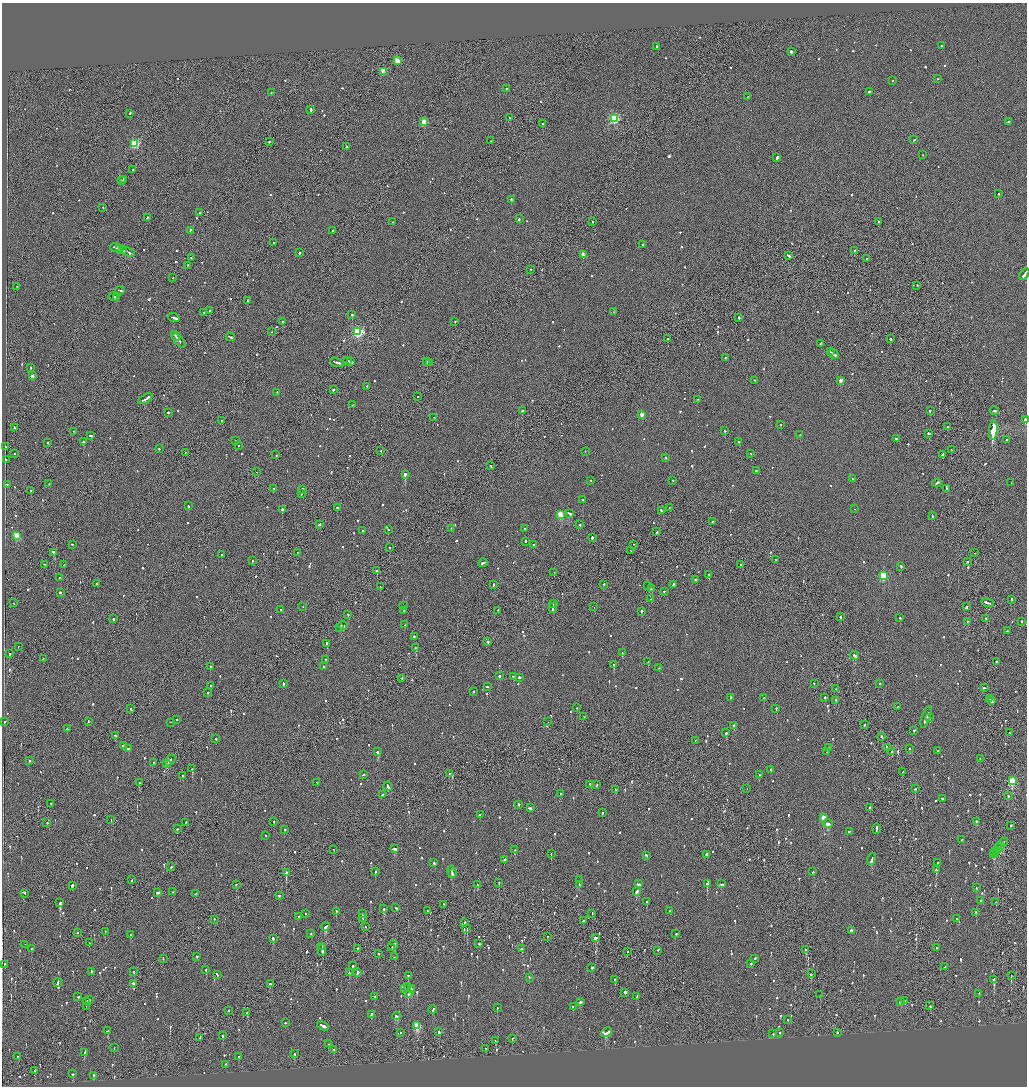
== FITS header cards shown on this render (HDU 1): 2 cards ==
NAXIS1  =                 2050
NAXIS2  =                 2168

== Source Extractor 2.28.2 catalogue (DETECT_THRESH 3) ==
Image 2050 x 2168 px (HDU 1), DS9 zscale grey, zoomed out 1/2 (1 PNG px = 2 x 2 image px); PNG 1029 x 1088 px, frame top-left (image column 2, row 2168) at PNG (2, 3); each listed source drawn as its Kron ellipse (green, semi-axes under 4 px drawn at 4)
Background -0.0973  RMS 0.068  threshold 0.203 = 3 sigma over >= 5 px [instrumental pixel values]
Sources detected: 1150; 39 cannot appear on this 1/2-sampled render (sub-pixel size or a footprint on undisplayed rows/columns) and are neither listed nor drawn; of the other 1111, the 500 brightest by FLUX_AUTO listed and drawn (611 fainter detections omitted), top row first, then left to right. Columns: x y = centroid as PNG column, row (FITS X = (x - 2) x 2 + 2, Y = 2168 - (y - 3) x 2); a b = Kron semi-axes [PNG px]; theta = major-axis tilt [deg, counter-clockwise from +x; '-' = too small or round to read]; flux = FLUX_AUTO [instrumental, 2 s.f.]
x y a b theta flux
941 46 2 2 - 460
657 47 2 2 - 93
791 52 2 2 - 650
397 61 3 3 - 310
384 72 3 3 - 400
938 79 2 2 - 110
892 81 2 2 - 170
506 89 2 2 - 110
870 92 2 2 - 620
271 93 2 2 - 94
748 97 2 2 - 250
310 110 2 2 - 540
130 114 2 2 - 130
510 118 2 2 - 520
614 119 3 3 - 1300
424 122 3 3 - 340
1008 122 2 2 - 220
542 124 2 2 - 110
914 140 2 2 - 130
491 141 3 1 - 150
269 142 2 2 - 120
135 144 3 3 - 1100
346 147 2 2 - 170
923 155 2 1 - 120
777 158 2 2 - 710
133 170 2 2 - 130
124 180 2 2 - 93
121 181 3 2 - 740
999 194 2 2 - 120
511 200 3 2 - 410
103 208 2 1 - 230
200 213 2 2 - 90
147 218 3 2 - 170
519 219 2 2 - 160
392 222 2 2 - 100
592 222 2 2 - 150
879 222 2 2 - 210
190 231 2 2 - 96
332 231 2 2 - 160
273 243 2 1 - 140
643 245 2 2 - 120
116 248 6 2 -20 420
119 249 2 1 - 160
122 250 3 2 - 660
854 251 2 1 - 210
129 253 7 2 -19 750
300 253 2 2 - 170
583 255 3 2 - 200
788 256 4 2 - 370
191 258 2 1 - 170
867 259 2 2 - 90
188 266 2 2 - 130
530 270 2 2 - 360
1024 275 6 2 58 460
173 278 2 1 - 100
917 286 2 1 - 100
17 287 2 1 - 200
120 291 4 2 - 220
113 297 4 2 - 450
116 298 2 2 - 280
248 301 2 2 - 150
209 311 2 2 - 250
614 312 2 1 - 260
203 313 2 2 - 430
352 315 2 2 - 190
174 318 6 2 -18 730
739 318 2 2 - 600
282 322 2 2 - 180
455 322 2 1 - 130
272 332 2 1 - 190
358 332 3 3 - 1700
175 336 5 1 - 380
230 337 5 2 - 260
667 339 2 1 - 99
890 339 2 2 - 200
179 341 8 2 -49 720
821 344 2 2 - 240
831 352 2 1 - 170
834 354 5 2 - 730
725 358 2 2 - 85
348 361 3 2 - 270
351 362 3 2 - 330
427 362 2 1 - 220
430 362 2 2 - 120
337 363 7 2 -16 540
31 368 2 2 - 230
32 376 3 2 - 94
754 381 2 2 - 130
841 381 3 2 - 120
366 387 2 2 - 95
333 390 2 2 - 190
277 393 2 2 - 290
418 397 2 1 - 97
145 399 7 2 28 560
697 400 2 2 - 91
353 405 3 2 - 150
522 411 2 2 - 130
930 411 2 2 - 150
994 411 4 2 - 230
168 413 2 2 - 160
642 415 3 2 - 200
434 418 2 2 - 120
1025 420 2 2 - 300
222 421 2 1 - 84
780 425 2 1 - 220
947 427 2 2 - 110
15 428 2 1 - 220
725 431 3 2 - 220
993 431 10 3 84 150000
74 432 2 1 - 89
929 434 3 2 - 290
800 435 3 2 - 210
91 436 3 2 - 140
896 439 3 2 - 100
1006 440 2 2 - 250
236 441 2 2 - 110
83 442 2 2 - 650
739 442 2 2 - 180
47 443 2 2 - 150
239 446 2 2 - 100
5 447 2 2 - 310
159 449 2 2 - 94
951 450 2 1 - 120
381 451 2 1 - 93
585 452 2 2 - 120
185 453 2 1 - 140
15 454 2 2 - 110
751 454 2 2 - 98
276 455 2 1 - 320
942 455 2 2 - 190
666 458 2 2 - 120
6 460 2 2 - 130
491 466 3 2 - 130
756 471 2 2 - 130
257 472 2 1 - 100
405 475 3 2 - 4000
852 479 2 2 - 120
591 481 2 2 - 110
673 481 2 2 - 110
937 483 5 2 - 270
1011 483 2 1 - 150
49 484 3 2 - 160
7 485 2 2 - 120
273 489 2 2 - 84
947 489 2 2 - 120
303 490 2 2 - 350
31 491 2 2 - 190
301 494 2 2 - 82
583 500 2 2 - 100
188 506 2 2 - 110
337 508 2 2 - 190
669 508 2 1 - 89
854 509 2 1 - 130
282 510 2 2 - 1600
661 511 3 2 - 200
570 514 3 2 - 330
561 515 3 3 - 580
932 516 3 2 - 220
713 522 2 2 - 84
319 525 2 2 - 540
579 525 2 2 - 180
451 529 3 2 - 170
525 529 3 2 - 120
388 530 2 2 - 100
362 531 2 2 - 120
657 532 2 2 - 160
17 536 3 3 - 560
592 538 2 2 - 620
526 542 2 2 - 160
72 545 2 2 - 87
534 545 2 2 - 340
634 545 2 1 - 86
390 548 2 2 - 150
630 551 2 1 - 200
54 553 4 2 - 250
298 553 2 2 - 110
974 553 2 1 - 86
222 555 2 1 - 240
775 560 2 2 - 190
252 561 2 2 - 400
967 562 2 1 - 92
483 563 4 2 - 190
44 565 3 2 - 120
64 565 2 2 - 120
740 565 2 2 - 110
901 567 2 2 - 180
377 571 2 1 - 450
554 573 2 1 - 120
709 575 3 1 - 120
883 576 3 3 - 920
60 578 2 2 - 470
695 580 2 2 - 190
97 584 2 2 - 260
493 585 2 2 - 110
603 585 3 2 - 190
673 585 3 2 - 230
647 586 2 1 - 300
380 587 2 2 - 110
651 589 3 2 - 430
664 592 2 2 - 150
60 593 2 2 - 1500
651 599 2 1 - 110
1011 600 2 2 - 480
14 603 2 1 - 170
988 603 6 2 -18 410
553 604 3 1 - 150
403 606 2 1 - 89
303 607 2 2 - 100
594 607 2 1 - 180
967 607 3 2 - 250
553 608 5 2 - 280
281 610 2 2 - 140
404 611 2 2 - 89
498 611 2 2 - 200
641 612 2 2 - 410
348 615 2 2 - 140
840 617 3 2 - 110
900 618 2 2 - 120
113 619 2 2 - 200
986 619 2 2 - 300
967 622 2 2 - 180
1022 622 2 2 - 160
405 625 2 2 - 110
343 626 4 2 - 420
340 628 2 2 - 180
1007 631 2 1 - 86
414 637 2 2 - 100
488 642 2 1 - 620
327 644 3 2 - 640
18 647 2 1 - 140
416 648 2 2 - 480
622 653 2 2 - 410
9 654 2 2 - 110
854 656 4 2 - 280
43 659 2 2 - 110
326 660 2 2 - 91
648 662 2 2 - 110
996 662 2 2 - 110
614 665 2 2 - 660
210 667 2 2 - 110
324 667 2 2 - 130
659 668 2 2 - 100
500 676 3 2 - 160
514 677 2 2 - 150
519 678 2 2 - 680
402 679 2 2 - 120
283 684 3 2 - 240
814 684 2 2 - 93
880 684 2 2 - 89
211 686 2 2 - 150
488 687 2 2 - 420
984 688 3 2 - 170
836 689 2 1 - 100
473 692 2 2 - 160
208 693 2 2 - 180
731 698 2 2 - 260
764 698 2 2 - 300
825 698 2 2 - 660
990 699 2 2 - 240
836 701 2 2 - 110
991 701 3 2 - 270
898 707 2 2 - 91
577 708 2 2 - 83
131 709 2 1 - 350
776 709 2 2 - 160
584 717 2 2 - 160
926 718 11 2 71 730
929 718 2 1 - 2200
176 720 2 2 - 160
4 722 2 2 - 100
88 722 2 2 - 250
548 722 2 1 - 230
170 723 2 1 - 130
864 725 2 2 - 240
734 726 2 2 - 620
67 729 2 2 - 180
914 731 3 2 - 120
726 733 2 2 - 460
1010 733 2 2 - 130
115 736 3 2 - 380
881 737 2 2 - 260
216 739 2 1 - 110
695 741 2 1 - 100
123 746 2 2 - 140
829 748 2 2 - 150
887 748 2 1 - 180
128 749 3 2 - 900
909 749 2 2 - 88
938 751 2 2 - 92
377 752 2 2 - 920
827 752 2 2 - 100
892 752 2 2 - 470
980 759 2 2 - 120
170 760 6 2 49 480
29 761 2 2 - 220
153 763 2 2 - 91
166 764 3 1 - 180
192 769 2 2 - 510
771 770 2 2 - 180
903 772 2 2 - 160
449 774 2 1 - 94
363 775 3 2 - 290
759 775 2 2 - 130
182 776 2 2 - 87
1012 781 3 3 - 830
139 783 2 2 - 280
317 783 2 2 - 97
590 785 3 2 - 200
597 785 3 2 - 130
388 787 4 2 - 360
747 789 2 1 - 140
915 789 2 2 - 420
615 790 2 1 - 340
560 794 2 2 - 90
382 795 2 2 - 460
1008 796 2 2 - 150
942 799 3 2 - 120
51 804 2 2 - 83
518 804 2 2 - 280
531 808 2 2 - 120
870 808 2 2 - 460
602 813 2 2 - 130
480 815 2 2 - 96
824 818 3 3 - 410
111 820 2 1 - 99
274 822 2 2 - 87
977 822 2 2 - 130
47 823 2 2 - 100
186 823 2 2 - 120
828 824 4 2 - 460
1011 826 2 2 - 320
177 829 2 2 - 390
876 829 5 2 - 410
284 830 2 2 - 85
849 832 2 1 - 91
266 836 2 2 - 83
962 840 2 2 - 180
1003 842 4 1 - 180
1000 846 3 2 - 340
999 848 3 1 - 570
395 849 3 2 - 580
334 850 2 2 - 83
515 850 3 2 - 130
996 851 3 2 - 230
995 853 2 2 - 240
551 854 2 2 - 94
646 855 3 2 - 190
707 855 2 2 - 700
993 855 4 2 - 350
872 859 6 2 75 550
504 860 3 2 - 110
434 863 3 2 - 160
937 863 2 2 - 180
171 867 2 2 - 120
936 870 2 2 - 380
375 872 2 2 - 230
452 872 6 2 -75 520
813 872 2 2 - 140
286 873 2 1 - 1600
452 874 2 2 - 200
131 880 2 2 - 170
579 880 2 1 - 180
499 883 2 2 - 89
638 884 3 2 - 180
707 884 2 2 - 2100
721 884 3 2 - 160
236 885 2 2 - 140
477 885 2 2 - 140
579 885 2 2 - 94
72 886 2 2 - 710
976 888 2 2 - 110
173 892 2 2 - 270
636 892 3 2 - 220
157 893 4 2 - 220
24 894 3 2 - 190
195 894 2 1 - 180
279 896 2 2 - 250
981 901 2 2 - 200
647 902 2 2 - 190
996 902 2 2 - 100
60 903 3 2 - 1100
444 905 3 2 - 190
396 908 2 2 - 230
384 909 2 2 - 590
427 911 2 2 - 83
670 911 2 2 - 110
336 912 2 2 - 130
976 913 3 2 - 140
305 914 2 2 - 200
362 914 2 2 - 93
592 914 2 2 - 120
298 917 2 2 - 170
363 918 3 2 - 130
956 919 2 2 - 150
214 920 2 2 - 99
583 921 2 2 - 450
465 923 3 2 - 130
325 927 4 2 - 240
365 927 2 2 - 86
467 929 2 1 - 130
851 931 3 2 - 260
105 932 2 2 - 85
78 933 2 1 - 84
311 934 2 2 - 240
675 934 3 1 - 130
131 935 2 2 - 360
547 937 2 1 - 110
595 938 3 2 - 480
273 939 2 2 - 570
89 943 2 2 - 89
479 944 2 2 - 290
25 945 2 1 - 250
393 946 5 2 - 320
322 947 3 1 - 170
392 948 2 2 - 130
937 948 2 1 - 100
31 949 2 2 - 85
357 949 2 1 - 170
522 949 3 2 - 180
322 950 6 2 90 330
806 950 2 2 - 500
658 951 2 1 - 280
627 952 2 1 - 97
379 954 2 2 - 120
197 957 2 2 - 150
394 957 2 1 - 120
163 959 2 2 - 140
755 959 2 2 - 150
751 964 2 2 - 100
5 965 2 2 - 110
353 966 2 2 - 390
945 967 2 2 - 88
592 968 3 2 - 110
206 970 2 2 - 120
92 972 3 2 - 110
134 972 2 2 - 150
349 973 2 2 - 340
357 973 3 2 - 840
811 974 2 2 - 150
217 975 3 2 - 100
408 976 2 2 - 90
1011 976 2 1 - 92
529 978 2 2 - 90
615 980 2 2 - 99
994 980 2 2 - 1900
58 983 5 2 - 250
133 984 2 2 - 240
270 984 3 2 - 140
408 987 2 2 - 590
405 989 2 2 - 220
411 989 2 2 - 380
411 990 2 2 - 390
625 993 2 2 - 1900
408 994 3 2 - 83
979 994 3 2 - 160
820 995 2 1 - 84
78 997 2 2 - 530
375 997 2 2 - 100
637 997 3 2 - 140
89 1000 3 2 - 140
905 1001 2 2 - 140
87 1002 2 2 - 110
580 1002 3 2 - 190
900 1002 2 2 - 240
930 1006 3 2 - 200
86 1007 2 1 - 300
573 1007 2 2 - 160
497 1008 2 2 - 87
433 1010 4 2 - 200
228 1011 2 2 - 160
247 1013 2 2 - 250
371 1015 3 2 - 130
396 1016 4 2 - 300
788 1020 2 2 - 92
286 1023 2 2 - 85
323 1026 6 2 -30 420
417 1026 3 3 - 630
108 1031 4 2 - 360
439 1032 2 2 - 140
400 1033 2 2 - 110
607 1033 6 2 31 430
780 1033 2 2 - 86
837 1033 2 2 - 140
773 1034 2 2 - 98
223 1036 2 2 - 330
200 1038 3 1 - 450
512 1039 2 2 - 130
495 1041 2 2 - 230
328 1044 2 2 - 83
114 1048 2 1 - 100
485 1049 2 2 - 100
333 1050 2 2 - 170
85 1053 3 2 - 500
294 1054 2 2 - 180
18 1057 2 2 - 590
239 1057 2 2 - 82
226 1065 2 2 - 130
35 1071 2 2 - 220
73 1074 2 2 - 370
93 1076 2 2 - 350
At the frame edge (FLAGS 8, measured only in part): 2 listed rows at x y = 1024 275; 1025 420
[611 fainter detections neither listed nor drawn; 39 sub-pixel or undisplayed-footprint detections neither listed nor drawn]